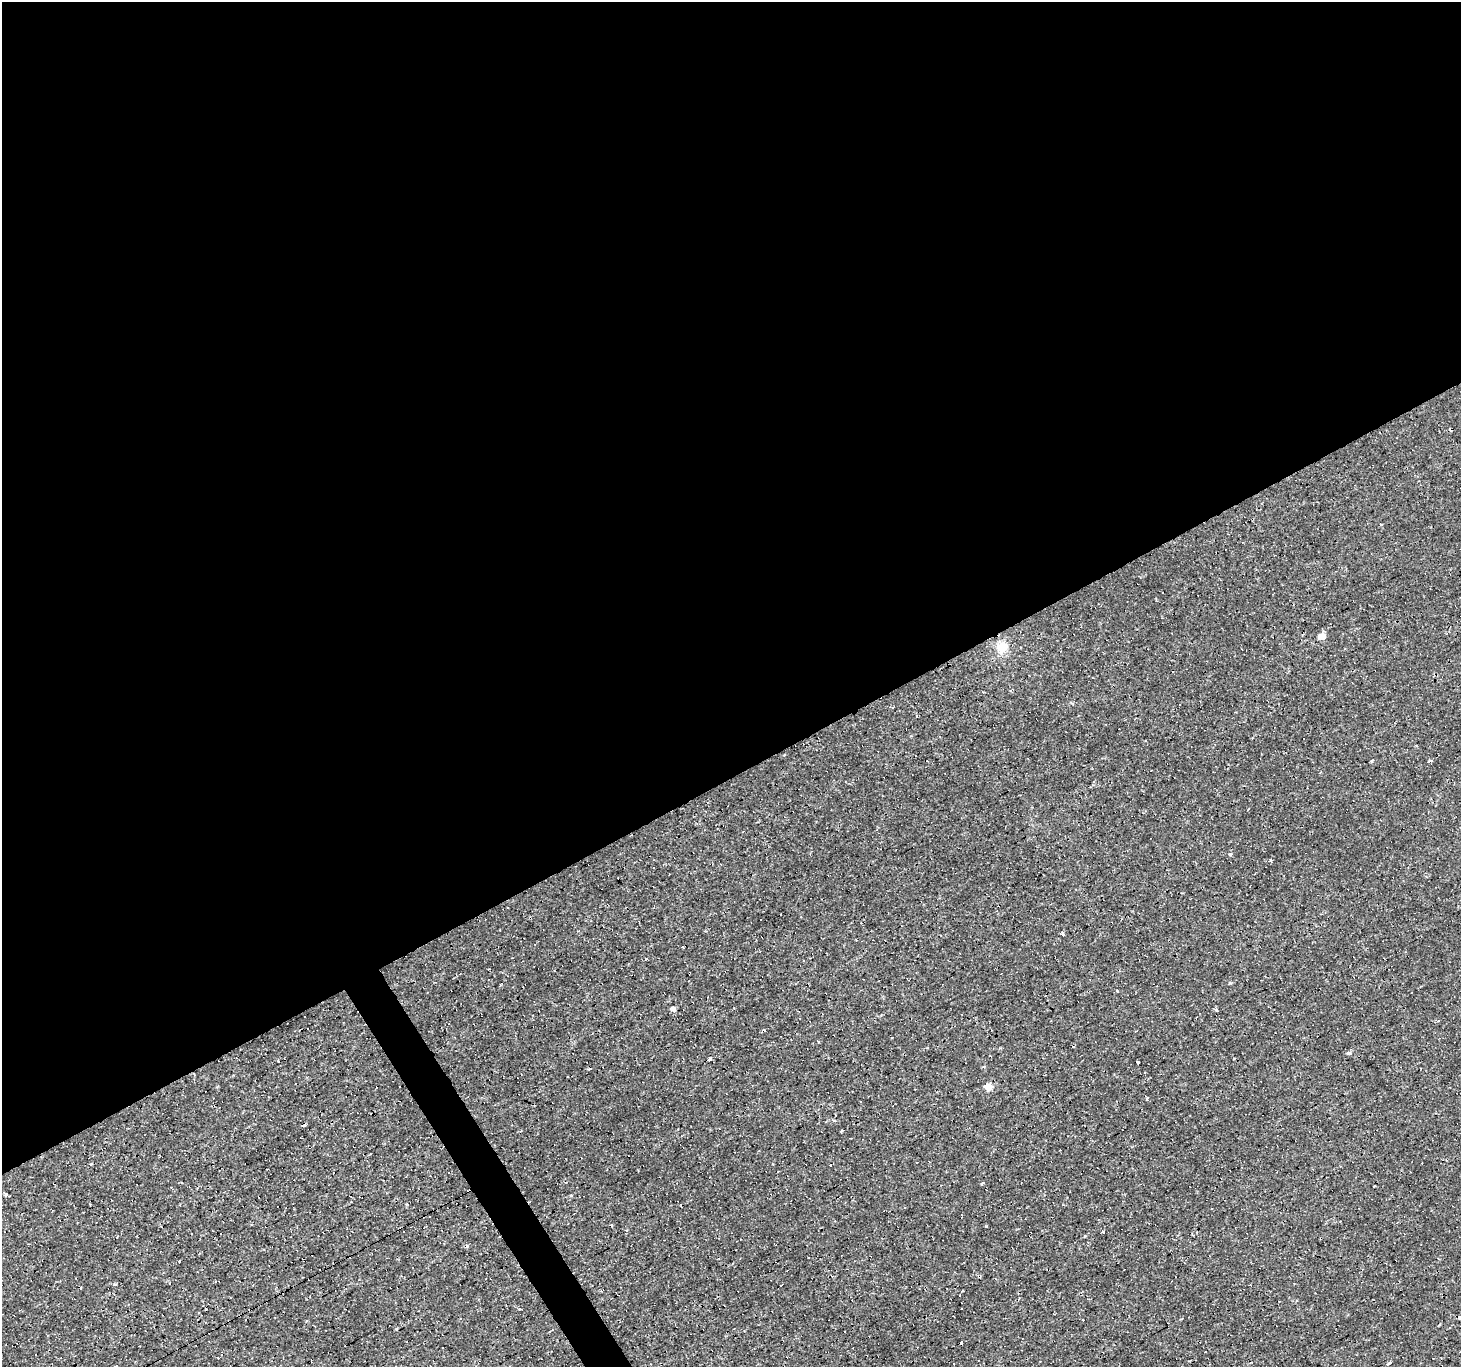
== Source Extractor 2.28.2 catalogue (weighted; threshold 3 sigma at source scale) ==
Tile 2 of 4 x 4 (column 2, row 1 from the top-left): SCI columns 1460-2918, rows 4203-5567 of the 5836 x 5734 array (HDU 1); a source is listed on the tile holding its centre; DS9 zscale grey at full resolution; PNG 1463 x 1369 px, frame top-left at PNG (2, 2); no overlay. Shown black and unused: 58% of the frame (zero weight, under 3 of 4 exposures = <1% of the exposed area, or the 3 px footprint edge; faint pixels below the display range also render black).
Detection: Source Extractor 2.28.2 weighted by HDU 2 'WHT'; one run over the whole footprint, this tile lists its part. Background 8.11e-04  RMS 8.8e-04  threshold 0.00394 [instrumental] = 3 sigma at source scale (4.5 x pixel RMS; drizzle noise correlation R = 1.50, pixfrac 1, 0.0396/0.0396 arcsec/px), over >= 5 px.
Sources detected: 52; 17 cosmic-ray / hot-pixel residue — not listed; the other 35 listed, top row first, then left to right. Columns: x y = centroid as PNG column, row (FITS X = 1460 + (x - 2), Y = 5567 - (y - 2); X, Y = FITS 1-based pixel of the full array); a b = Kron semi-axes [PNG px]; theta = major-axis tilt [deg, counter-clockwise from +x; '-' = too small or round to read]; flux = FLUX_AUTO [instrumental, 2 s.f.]
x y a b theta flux
1380 524 3 3 - 1.2
1322 636 5 5 - 1.1
1002 647 14 14 - 1.2
1011 690 3 3 - 0.23
917 716 4 2 - 0.077
1372 761 4 3 - 0.085
1430 761 4 3 - 0.99
1230 854 5 4 - 0.16
1271 861 3 3 - 0.53
1063 934 3 3 - 0.33
1230 983 4 4 - 0.087
1117 991 3 3 - 0.17
672 1008 4 3 - 3.1
1216 1010 4 3 - 0.18
1349 1053 4 4 - 0.22
709 1059 4 3 - 0.27
1138 1062 3 3 - 0.65
983 1067 4 3 - 0.17
988 1087 5 5 - 1.5
1147 1098 4 3 - 0.079
91 1164 4 4 - 0.084
831 1164 3 3 - 0.21
449 1172 3 3 - 0.93
333 1173 2 2 - 0.054
982 1183 3 3 - 0.16
1374 1186 3 2 - 0.074
6 1195 3 3 - 0.39
571 1195 3 3 - 0.32
1103 1231 3 3 - 0.41
179 1261 3 2 - 0.064
115 1284 5 3 - 0.096
519 1308 3 3 - 0.47
1460 1318 4 4 - 0.27
1206 1352 3 3 - 0.36
1389 1363 5 3 - 0.25
Isophote crosses this tile's border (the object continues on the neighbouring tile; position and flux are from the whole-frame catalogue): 1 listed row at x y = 1460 1318
Unlisted compact peaks at least as high as the median listed source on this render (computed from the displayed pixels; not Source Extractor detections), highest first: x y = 1085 1236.